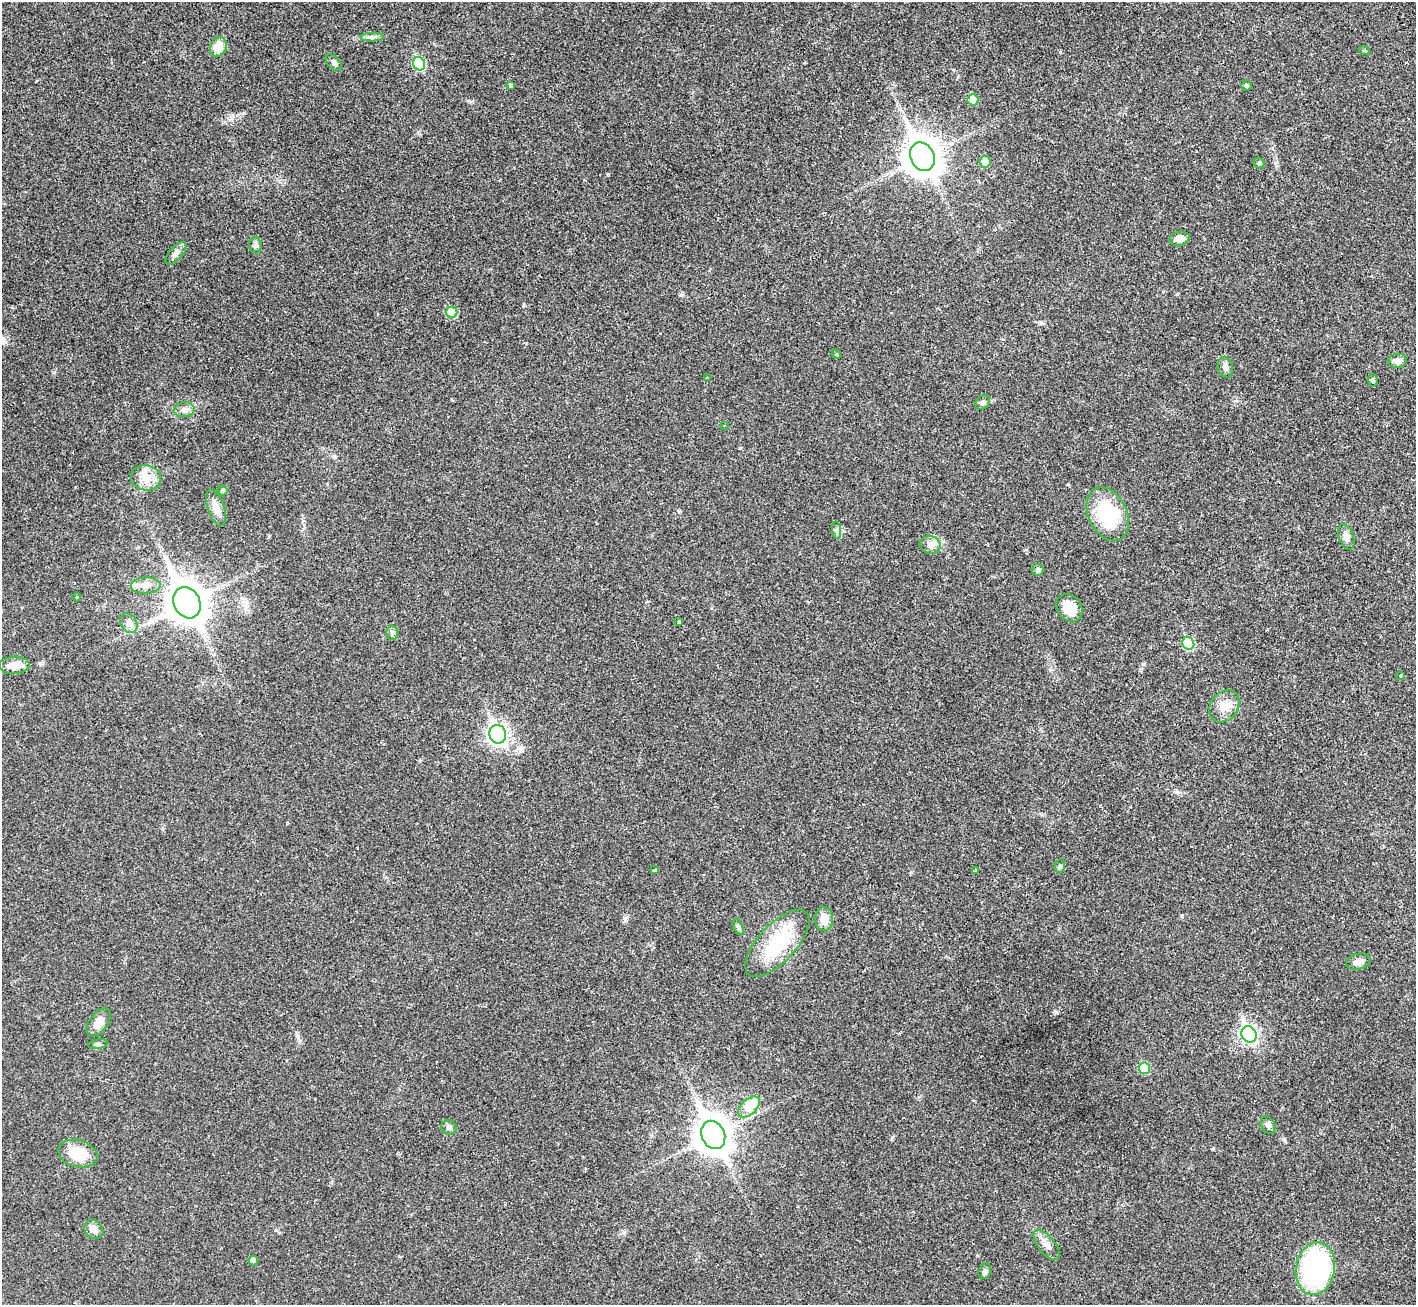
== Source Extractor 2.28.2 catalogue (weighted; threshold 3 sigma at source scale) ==
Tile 10 of 4 x 4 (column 2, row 3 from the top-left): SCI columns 1508-2921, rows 1514-2816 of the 5813 x 5816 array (HDU 1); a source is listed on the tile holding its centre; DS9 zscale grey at full resolution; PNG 1418 x 1307 px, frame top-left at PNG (2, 2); each listed source drawn as its Kron ellipse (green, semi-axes under 4 px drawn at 4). Shown black and unused: <1% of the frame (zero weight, under 2 of 3 exposures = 4% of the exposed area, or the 3 px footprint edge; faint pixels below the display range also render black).
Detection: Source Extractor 2.28.2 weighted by HDU 2 'WHT'; one run over the whole footprint, this tile lists its part. Background 0.0274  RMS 0.0043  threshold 0.0194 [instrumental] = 3 sigma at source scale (4.5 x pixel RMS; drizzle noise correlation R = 1.50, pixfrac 1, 0.05/0.05 arcsec/px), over >= 5 px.
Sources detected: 64; all 64 listed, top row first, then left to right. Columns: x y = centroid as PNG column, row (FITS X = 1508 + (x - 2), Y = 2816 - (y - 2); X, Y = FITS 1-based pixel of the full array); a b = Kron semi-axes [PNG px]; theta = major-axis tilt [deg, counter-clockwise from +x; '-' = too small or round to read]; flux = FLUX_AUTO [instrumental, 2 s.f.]
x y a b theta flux
372 37 11 3 0 1.1
218 47 10 8 66 5.7
1365 51 5 3 - 0.44
334 63 10 6 -46 1.1
419 64 7 6 - 29
510 86 4 4 - 0.88
1247 86 5 5 - 0.73
973 100 6 5 - 6.6
922 157 15 12 -63 740
985 162 6 5 - 4.3
1259 163 6 5 - 0.64
1180 239 10 7 11 2.6
255 245 8 6 -84 1.3
176 253 14 6 48 1.8
452 312 5 5 - 12
836 354 5 3 - 0.39
1397 361 10 7 7 2
1225 367 10 7 -78 1.8
707 378 3 3 - 0.62
1373 380 6 5 - 0.65
983 403 8 6 45 1.1
184 410 10 7 8 2
725 425 3 3 - 0.69
146 478 15 12 -11 5.3
223 490 5 5 - 0.98
216 508 19 8 -71 3.9
1108 514 28 19 -64 26
837 530 8 4 -82 1
1346 537 13 7 -70 2.3
930 545 10 9 - 2.6
1038 570 6 6 - 1.4
146 585 15 8 1 3.1
77 597 4 3 - 0.3
187 603 16 13 -63 840
1069 608 15 12 -53 7.2
679 622 3 3 - 0.49
129 623 10 8 -58 2.1
392 633 7 6 - 1
1188 643 6 5 - 21
14 665 15 8 2 4.6
1400 675 4 2 - 0.45
1224 706 17 14 53 5.2
498 734 9 8 - 160
1060 866 7 5 76 0.74
655 870 4 3 - 2
975 870 3 3 - 1.3
824 919 12 9 89 4.5
738 927 8 4 -66 0.88
777 943 42 18 47 23
1358 962 12 8 15 2.6
99 1022 16 9 52 3.8
1249 1034 8 7 - 100
98 1044 10 4 11 0.87
1144 1068 6 5 - 12
749 1107 13 7 44 11
1268 1125 9 6 -61 1.6
449 1127 8 7 - 1.3
713 1135 15 11 -65 690
78 1154 20 13 -15 11
94 1229 10 8 -46 2.6
1047 1245 18 8 -50 3.1
253 1261 5 4 - 2.9
1315 1269 26 19 80 61
984 1271 8 6 69 1
Unlisted compact peaks at least as high as the median listed source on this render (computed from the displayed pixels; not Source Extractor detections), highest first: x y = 1056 1012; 625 919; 523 306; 269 536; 1182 916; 469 101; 1177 294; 1060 52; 54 372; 608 174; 892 1137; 681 295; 1284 1139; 679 511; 1177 793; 740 448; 231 119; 624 1232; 526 343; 1143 664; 1041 323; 297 1036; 1213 1149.